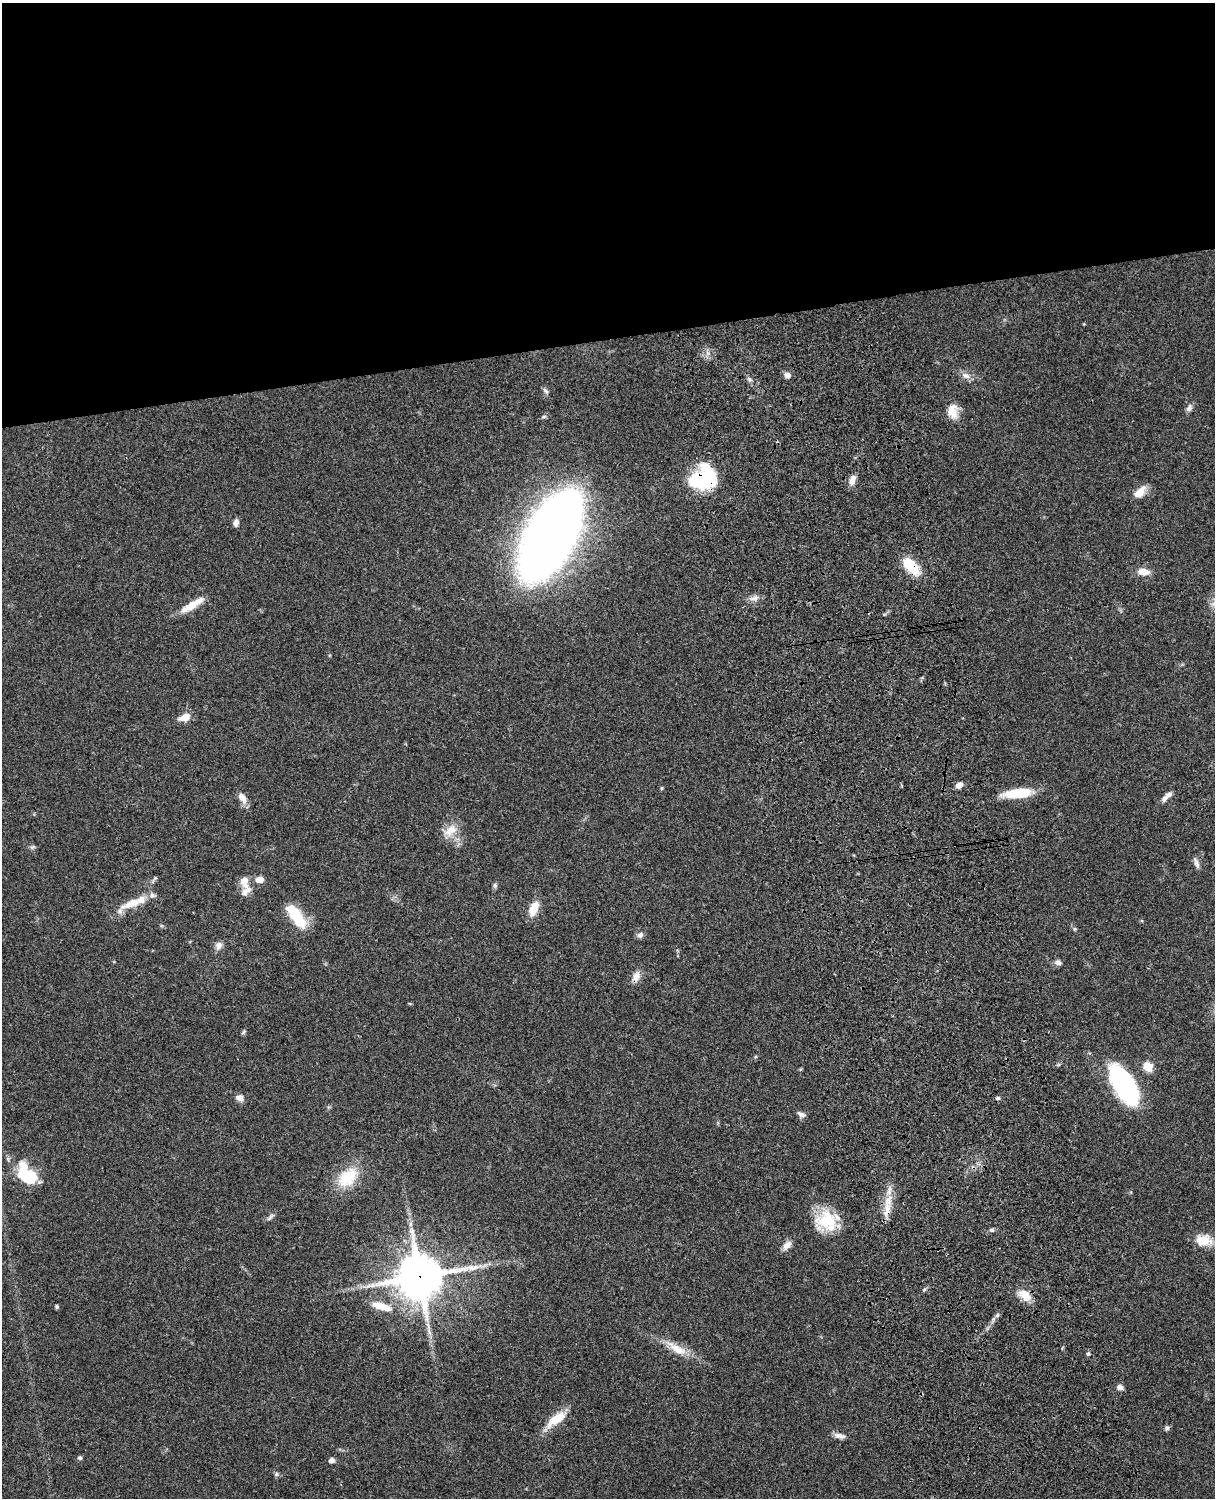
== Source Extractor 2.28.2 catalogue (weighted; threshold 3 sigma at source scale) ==
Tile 2 of 4 x 3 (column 2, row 1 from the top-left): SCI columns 1334-2546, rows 3269-4764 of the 5089 x 4926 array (HDU 1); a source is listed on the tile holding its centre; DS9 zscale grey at full resolution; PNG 1217 x 1500 px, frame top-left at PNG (2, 3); no overlay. Shown black and unused: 23% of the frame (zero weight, under 3 of 4 exposures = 6% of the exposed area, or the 3 px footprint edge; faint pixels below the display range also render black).
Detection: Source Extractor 2.28.2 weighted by HDU 2 'WHT'; one run over the whole footprint, this tile lists its part. Background 0.076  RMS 0.0058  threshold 0.0261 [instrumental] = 3 sigma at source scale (4.5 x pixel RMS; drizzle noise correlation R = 1.50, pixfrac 1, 0.05/0.05 arcsec/px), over >= 5 px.
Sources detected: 68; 6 inside a brighter listed object's ellipse — not listed separately; the other 62 listed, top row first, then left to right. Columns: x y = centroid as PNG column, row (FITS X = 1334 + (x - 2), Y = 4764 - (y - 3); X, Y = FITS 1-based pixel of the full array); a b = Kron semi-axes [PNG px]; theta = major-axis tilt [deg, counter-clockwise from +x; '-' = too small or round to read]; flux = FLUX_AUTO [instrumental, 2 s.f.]
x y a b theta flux
787 375 9 8 - 2.4
966 375 12 8 -24 3.4
546 391 10 5 -51 1.4
1189 408 10 7 55 2.1
953 411 20 12 -80 7.5
544 417 7 4 8 0.94
703 478 26 21 28 49
852 480 13 7 71 4
1140 492 18 9 47 5.9
236 523 9 6 81 2.3
550 536 54 24 62 1300
911 566 16 9 -45 23
1143 572 14 8 -6 5.9
754 598 11 6 12 2.8
192 605 32 8 32 9.7
184 717 14 8 19 5.9
959 785 7 5 26 3.5
661 788 5 3 - 0.61
1017 793 35 10 7 17
1168 795 10 7 22 2.3
242 797 15 8 -55 4.8
450 830 22 12 34 7.7
33 847 8 4 22 1
1196 863 15 6 -67 2.2
260 880 9 7 10 4.1
244 881 16 10 -78 5.9
495 885 7 5 78 1.2
132 903 33 11 23 11
534 909 15 8 66 10
296 916 30 11 -54 20
640 935 8 8 - 2
218 945 10 8 44 2.9
1058 962 9 7 -23 2
636 976 14 9 74 4.4
244 1032 8 4 56 0.89
1148 1066 9 8 - 9.2
1124 1086 42 19 -61 87
240 1098 9 7 -19 3.3
998 1098 6 5 - 0.98
801 1114 10 7 -15 2.1
26 1174 28 17 -52 25
348 1177 33 21 45 19
887 1210 24 8 83 7.5
270 1217 14 4 46 1.6
827 1221 28 23 -36 22
992 1230 6 5 - 1.2
1203 1240 21 14 -1 9.8
787 1245 14 8 46 3.7
419 1277 15 15 - 1900
1025 1295 16 11 -47 7.9
381 1306 27 9 -16 9.9
57 1307 4 4 - 1.2
997 1315 6 5 - 1
677 1349 32 10 -33 10
1088 1354 4 4 - 0.85
1120 1387 9 7 -5 2.2
556 1419 31 11 37 12
1167 1428 6 5 - 1.3
839 1436 15 6 -13 3
80 1458 5 5 - 1.1
331 1460 7 5 29 2.1
276 1474 6 5 - 1
Overlapping masked pixels (flux is a lower limit): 5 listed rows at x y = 703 478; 911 566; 636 976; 887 1210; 419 1277